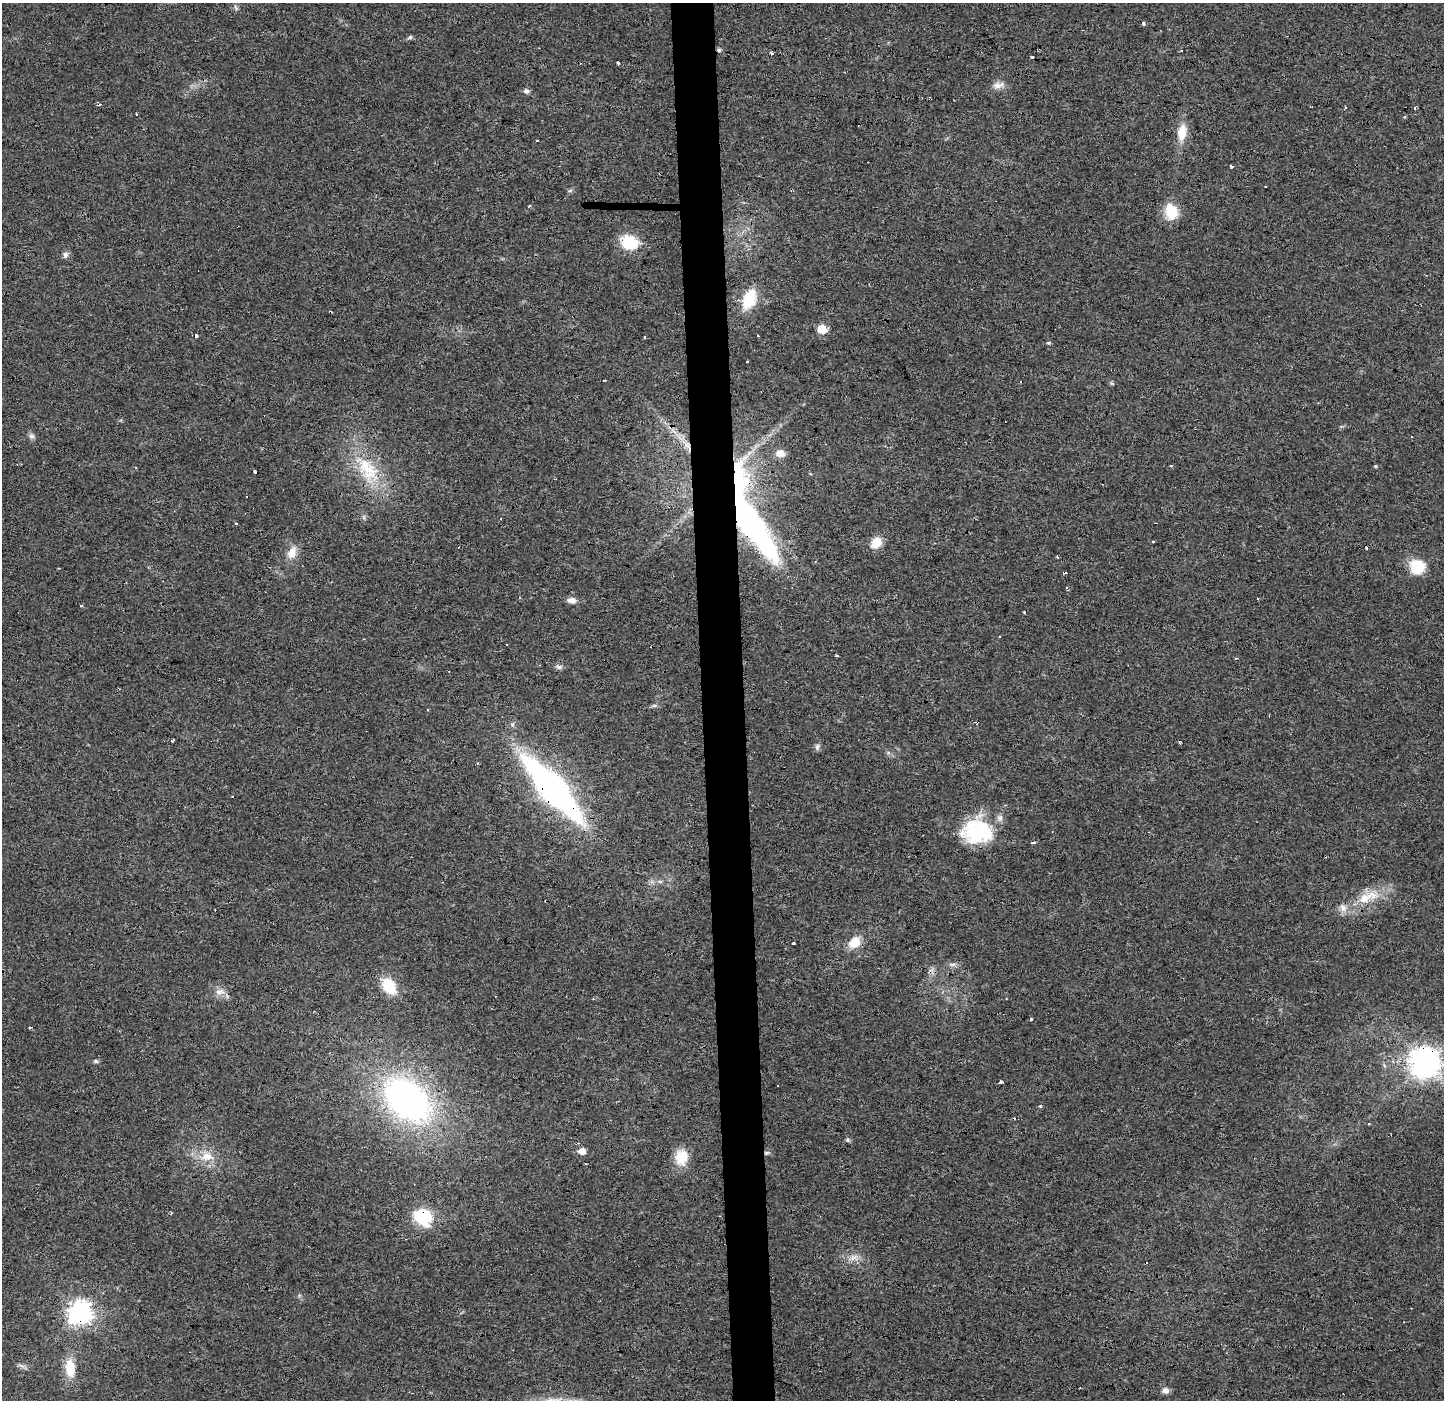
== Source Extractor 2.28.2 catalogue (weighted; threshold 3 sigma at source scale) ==
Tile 5 of 3 x 3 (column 2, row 2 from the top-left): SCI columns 1508-2949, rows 1400-2797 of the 4457 x 4202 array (HDU 1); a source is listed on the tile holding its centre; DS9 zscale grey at full resolution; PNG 1446 x 1402 px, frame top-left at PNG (2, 3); no overlay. Shown black and unused: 3% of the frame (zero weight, under 3 of 4 exposures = <1% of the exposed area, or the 3 px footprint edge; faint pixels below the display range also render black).
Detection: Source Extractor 2.28.2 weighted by HDU 2 'WHT'; one run over the whole footprint, this tile lists its part. Background 0.0173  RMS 0.003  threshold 0.0136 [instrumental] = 3 sigma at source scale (4.5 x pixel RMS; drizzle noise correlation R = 1.50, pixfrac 1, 0.0396/0.0396 arcsec/px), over >= 5 px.
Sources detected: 102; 1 inside a brighter object's white glare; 22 cosmic-ray / hot-pixel residue — not listed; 1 inside a brighter listed object's ellipse — not listed separately; the other 78 listed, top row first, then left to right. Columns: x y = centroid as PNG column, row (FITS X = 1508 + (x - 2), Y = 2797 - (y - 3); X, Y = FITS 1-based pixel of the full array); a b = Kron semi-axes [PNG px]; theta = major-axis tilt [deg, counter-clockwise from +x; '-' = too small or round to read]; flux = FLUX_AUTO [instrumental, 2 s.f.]
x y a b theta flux
1143 23 3 3 - 4.6
409 38 8 4 26 0.63
719 50 5 5 - 0.48
771 53 3 3 - 1.5
619 63 3 3 - 0.66
998 85 17 8 12 2.1
526 91 7 6 - 0.95
1415 108 4 2 - 0.4
1182 132 24 12 82 5
537 141 3 3 - 1.2
1231 166 4 3 - 0.61
1265 186 3 3 - 0.52
570 191 7 4 2 0.5
529 206 4 3 - 0.25
1171 211 21 15 -75 6.8
629 242 13 11 -23 14
65 255 9 7 -75 1
749 299 17 10 67 14
822 329 6 5 - 9.9
196 336 3 3 - 8.2
757 336 3 3 - 1
1049 343 5 4 - 0.37
747 361 3 2 - 0.31
604 380 4 2 - 0.42
31 436 8 7 - 0.93
688 446 17 7 -52 3.2
780 453 10 8 -5 2.8
1376 466 4 4 - 0.35
368 470 45 26 -58 18
255 472 4 3 - 2.9
246 497 3 3 - 0.66
749 522 70 21 -61 110
1153 542 3 3 - 1
876 543 10 9 - 5.5
1366 547 3 2 - 2.4
292 553 18 11 62 3.5
1057 557 3 2 - 0.47
1417 566 17 16 - 8.4
1258 599 3 2 - 0.45
571 600 10 7 -9 1.8
1024 612 3 2 - 0.56
837 656 3 2 - 0.47
1235 658 4 3 - 0.32
559 667 9 6 -8 0.92
654 706 7 4 0 0.55
173 740 4 2 - 0.45
1180 742 4 3 - 1.2
817 747 9 6 80 0.84
478 764 3 2 - 0.45
553 789 74 22 -49 110
977 831 37 30 0 22
1033 843 4 3 - 4.8
1364 898 25 13 34 7.2
855 942 12 9 41 6.3
793 943 3 3 - 0.54
953 964 10 5 0 0.86
389 986 19 13 -54 8.1
219 992 14 8 6 2.1
1031 1020 3 3 - 2.7
96 1061 6 5 - 0.51
1425 1063 9 9 - 450
1384 1065 6 4 -45 0.54
1001 1082 4 3 - 2.1
407 1100 43 30 -37 110
1040 1106 4 4 - 0.34
1368 1124 3 2 - 0.54
847 1140 6 5 - 0.5
582 1151 8 7 - 1.9
766 1153 7 4 6 0.62
207 1156 21 11 -9 4.9
681 1157 20 15 85 6.2
171 1213 3 2 - 0.59
422 1217 16 13 -40 17
854 1257 13 9 13 2.2
80 1313 8 8 - 220
1304 1329 3 3 - 0.55
70 1368 24 12 -87 6.6
1165 1390 8 7 - 1.5
Overlapping masked pixels (flux is a lower limit): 10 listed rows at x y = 719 50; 688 446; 749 522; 292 553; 553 789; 1425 1063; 766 1153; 422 1217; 80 1313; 1304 1329
Isophote crosses this tile's border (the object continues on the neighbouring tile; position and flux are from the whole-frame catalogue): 1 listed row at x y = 1425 1063